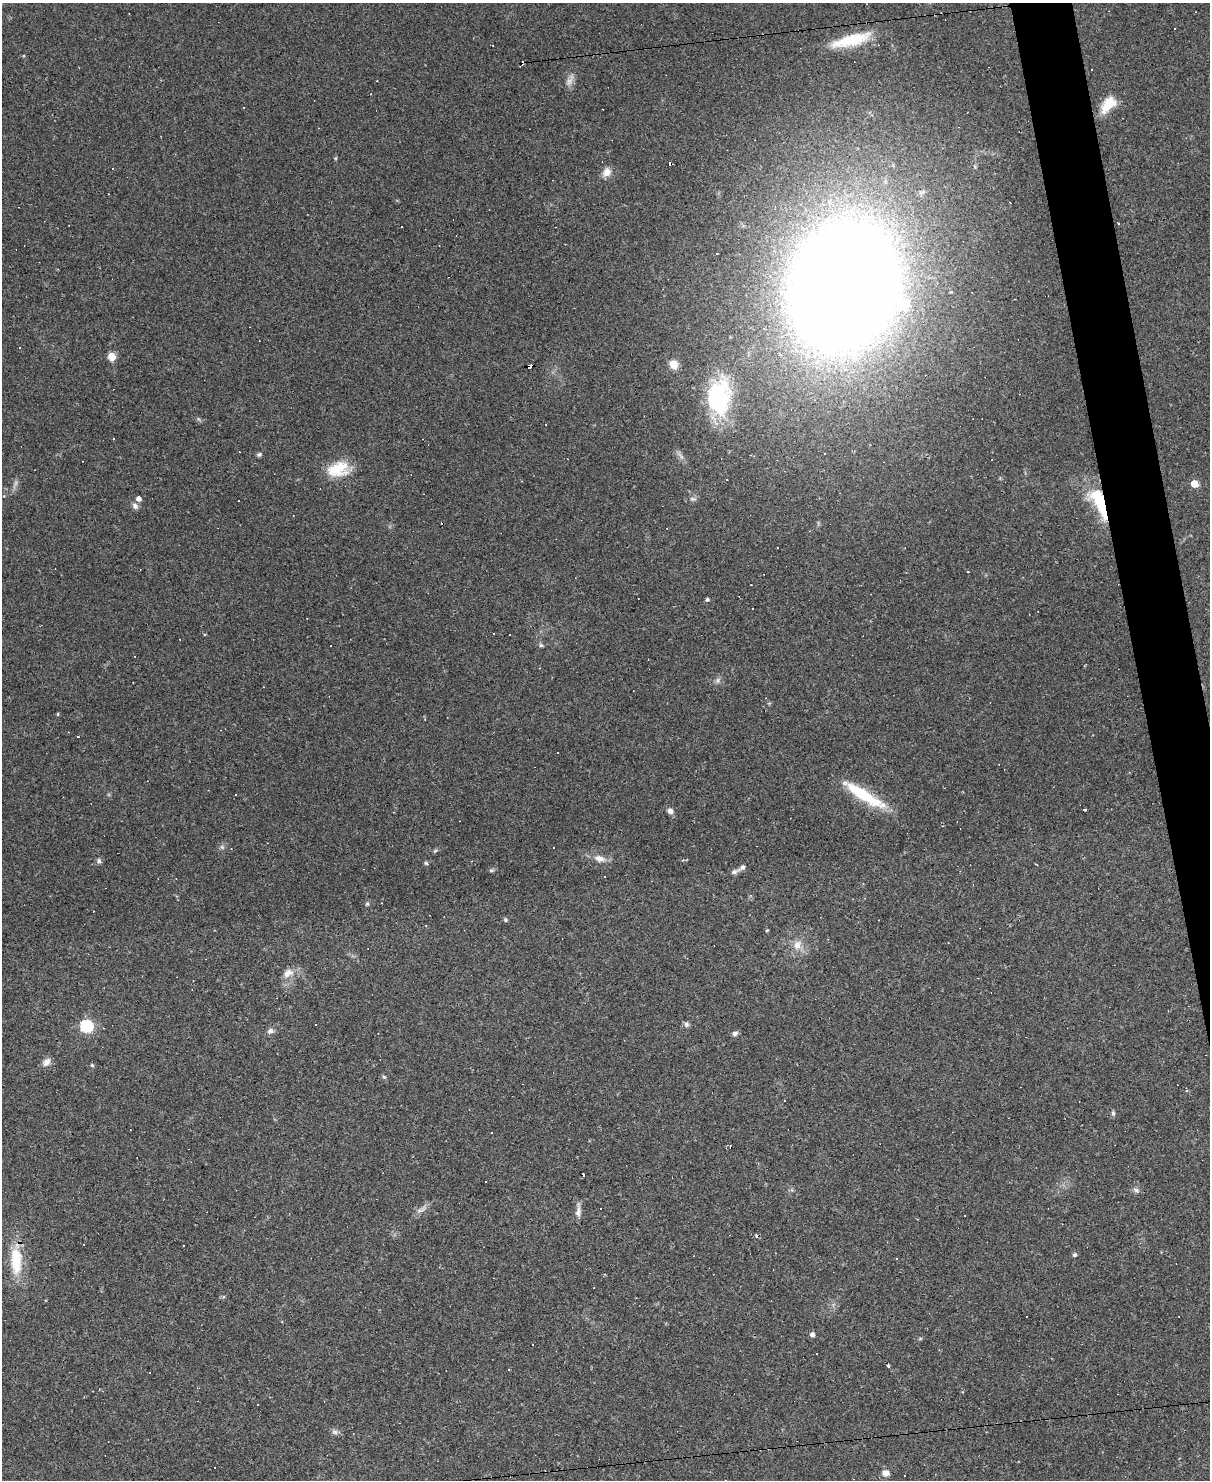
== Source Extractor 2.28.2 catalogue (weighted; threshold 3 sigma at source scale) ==
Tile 6 of 4 x 3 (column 2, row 2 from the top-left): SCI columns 1209-2416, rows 1723-3200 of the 4833 x 4811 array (HDU 1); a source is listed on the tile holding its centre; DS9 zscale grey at full resolution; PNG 1212 x 1482 px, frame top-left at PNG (2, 3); no overlay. Shown black and unused: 3% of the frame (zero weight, under 2 of 3 exposures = <1% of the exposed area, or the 3 px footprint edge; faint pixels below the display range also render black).
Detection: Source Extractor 2.28.2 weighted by HDU 2 'WHT'; one run over the whole footprint, this tile lists its part. Background 0.145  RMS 0.0082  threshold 0.037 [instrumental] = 3 sigma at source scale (4.5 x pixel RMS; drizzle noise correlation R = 1.50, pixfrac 1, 0.05/0.05 arcsec/px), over >= 5 px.
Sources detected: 109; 2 too faint to see at this stretch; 41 cosmic-ray / hot-pixel residue — not listed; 1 inside a brighter listed object's ellipse — not listed separately; the other 65 listed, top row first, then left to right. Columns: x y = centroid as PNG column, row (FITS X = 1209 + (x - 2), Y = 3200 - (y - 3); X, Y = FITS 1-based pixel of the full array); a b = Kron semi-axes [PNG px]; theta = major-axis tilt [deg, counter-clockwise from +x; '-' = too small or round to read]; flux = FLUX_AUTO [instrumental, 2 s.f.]
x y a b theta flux
852 40 46 12 15 36
569 81 11 8 56 4.5
1108 104 22 12 47 17
244 107 3 2 - 0.54
607 172 13 10 58 6
1118 224 3 3 - 4.6
844 288 74 61 72 3100
112 356 5 5 - 26
673 364 6 6 - 15
530 366 6 3 14 45
719 397 45 28 87 79
546 424 2 2 - 0.5
259 454 6 5 - 1.5
751 455 3 3 - 0.69
338 469 28 18 14 24
1194 484 5 5 - 20
139 499 5 4 - 4.9
693 499 11 4 -5 2.1
1100 502 41 14 -68 45
135 506 8 7 - 3
777 548 2 2 - 0.59
707 599 5 4 - 1.5
493 633 3 3 - 2.3
541 645 6 5 - 1.3
717 680 9 4 81 1.9
58 714 5 3 - 0.87
78 737 3 2 - 0.95
863 795 58 11 -31 40
1085 810 3 3 - 1.9
670 811 8 7 - 3.4
222 847 8 4 -45 1.6
599 859 15 9 -15 6.8
99 861 7 6 - 2.1
426 863 6 4 -34 1.4
491 870 6 5 - 1.3
734 872 10 6 24 2.7
367 904 5 5 - 1.2
506 920 5 4 - 1.5
767 930 4 4 - 0.95
797 945 14 10 68 8.1
288 973 16 9 29 7.3
978 978 3 3 - 0.53
315 1024 3 3 - 2
686 1024 8 6 -81 2.1
86 1026 6 6 - 82
270 1031 9 7 36 2.9
735 1033 7 6 - 2.3
46 1062 13 8 51 4.5
92 1065 5 4 - 1.1
384 1077 5 5 - 1.3
1187 1091 4 3 - 1.1
1113 1113 7 5 -89 1.6
1136 1190 9 6 -38 2.3
421 1210 18 6 27 4.1
578 1211 18 6 87 4.4
756 1236 4 3 - 1.3
1075 1255 5 4 - 1.9
896 1259 3 2 - 0.55
16 1260 41 14 -89 31
812 1334 5 4 - 4.1
888 1366 4 3 - 1.2
508 1370 3 3 - 1.5
335 1432 9 7 -30 2.6
214 1468 2 2 - 0.82
886 1473 10 7 2 4.4
Overlapping masked pixels (flux is a lower limit): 3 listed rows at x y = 852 40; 530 366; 1100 502